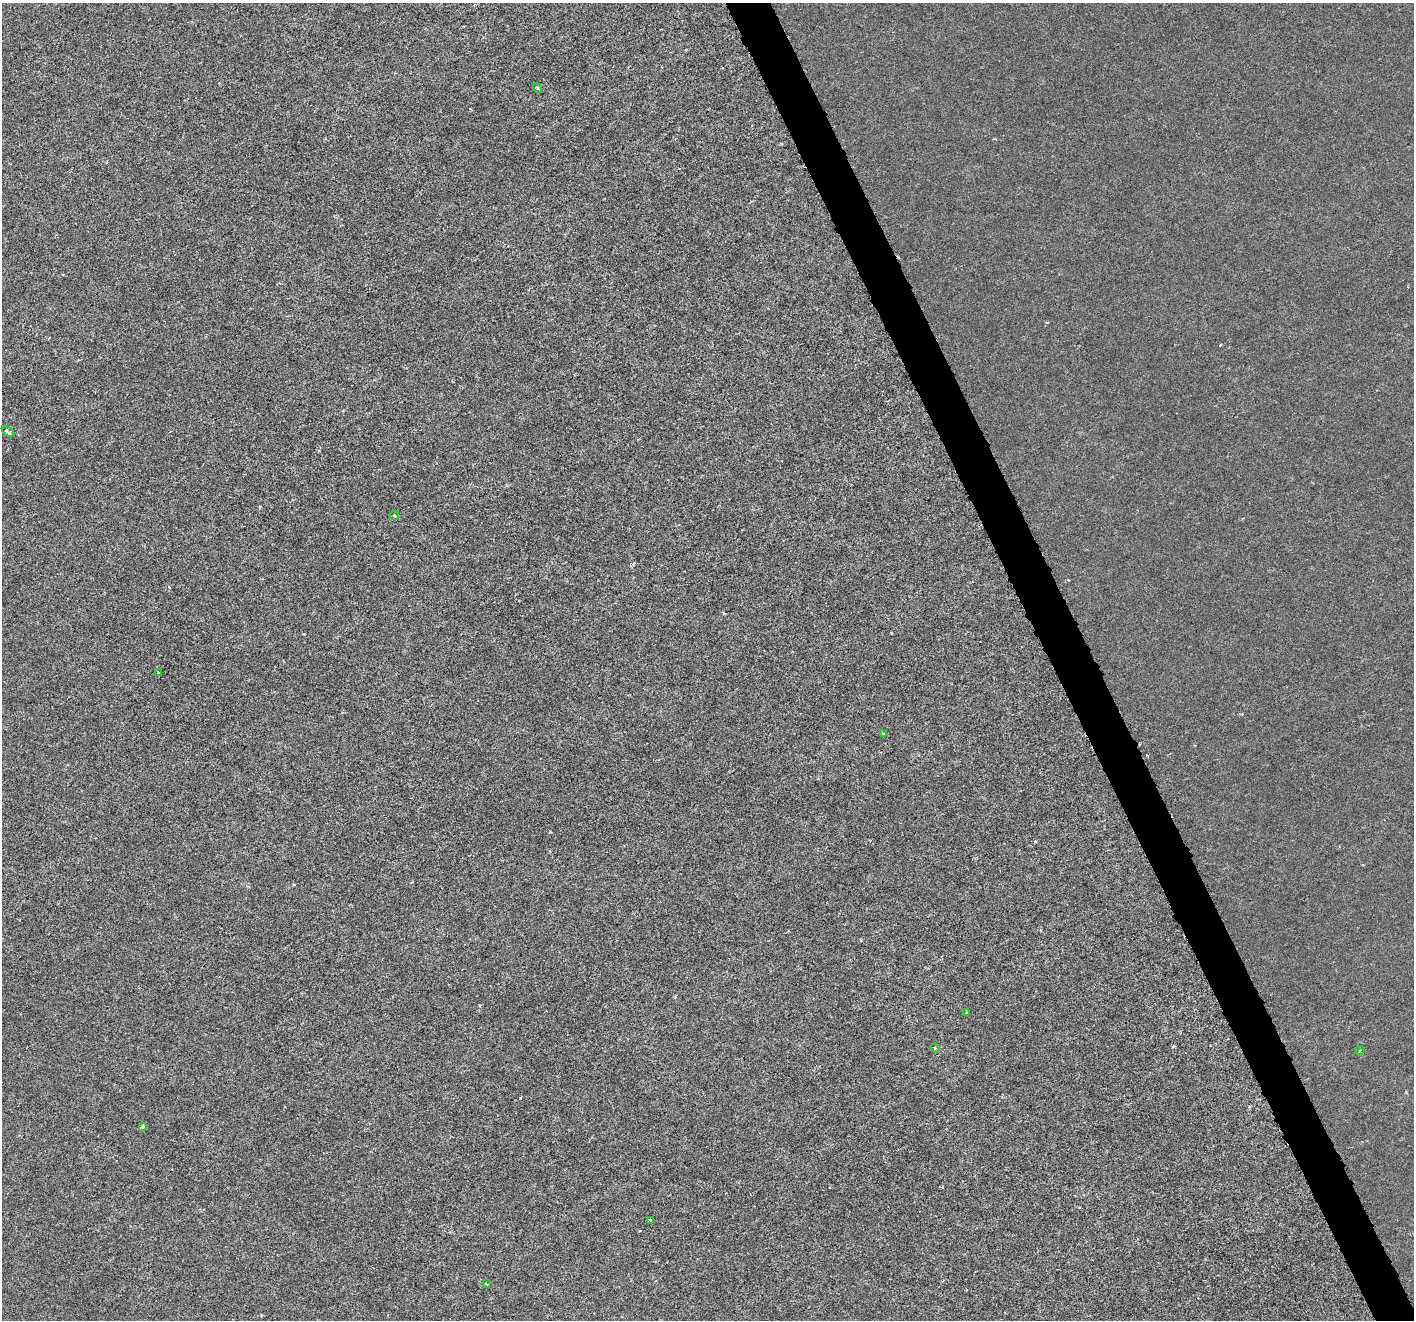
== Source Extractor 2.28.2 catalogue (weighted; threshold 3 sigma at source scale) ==
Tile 6 of 4 x 4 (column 2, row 2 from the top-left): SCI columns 1419-2830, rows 2786-4103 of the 5655 x 5515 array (HDU 1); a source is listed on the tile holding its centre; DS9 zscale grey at full resolution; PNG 1416 x 1322 px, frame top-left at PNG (2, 3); each listed source drawn as its Kron ellipse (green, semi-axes under 4 px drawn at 4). Shown black and unused: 3% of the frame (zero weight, under 3 of 6 exposures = <1% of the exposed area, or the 3 px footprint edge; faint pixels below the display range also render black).
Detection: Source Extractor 2.28.2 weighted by HDU 2 'WHT'; one run over the whole footprint, this tile lists its part. Background -2.01e-04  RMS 9.2e-04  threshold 0.00376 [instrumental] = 3 sigma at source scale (4.09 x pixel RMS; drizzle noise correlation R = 1.36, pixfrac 0.8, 0.0396/0.0396 arcsec/px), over >= 5 px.
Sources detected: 11; all 11 listed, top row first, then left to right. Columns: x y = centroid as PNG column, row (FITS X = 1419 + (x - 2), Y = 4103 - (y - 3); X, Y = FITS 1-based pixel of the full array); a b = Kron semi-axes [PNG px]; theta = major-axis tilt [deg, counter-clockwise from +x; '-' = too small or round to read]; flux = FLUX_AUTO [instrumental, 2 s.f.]
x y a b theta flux
537 88 5 3 - 0.14
8 431 7 4 -39 0.25
394 515 4 4 - 0.12
158 673 3 3 - 0.15
884 733 4 3 - 0.081
967 1012 3 3 - 0.081
935 1048 5 3 - 0.087
1360 1051 5 3 - 0.092
143 1127 4 4 - 0.38
650 1220 4 3 - 0.19
486 1284 3 3 - 0.071
Unlisted compact peaks at least as high as the median listed source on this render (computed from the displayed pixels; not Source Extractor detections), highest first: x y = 520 1098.